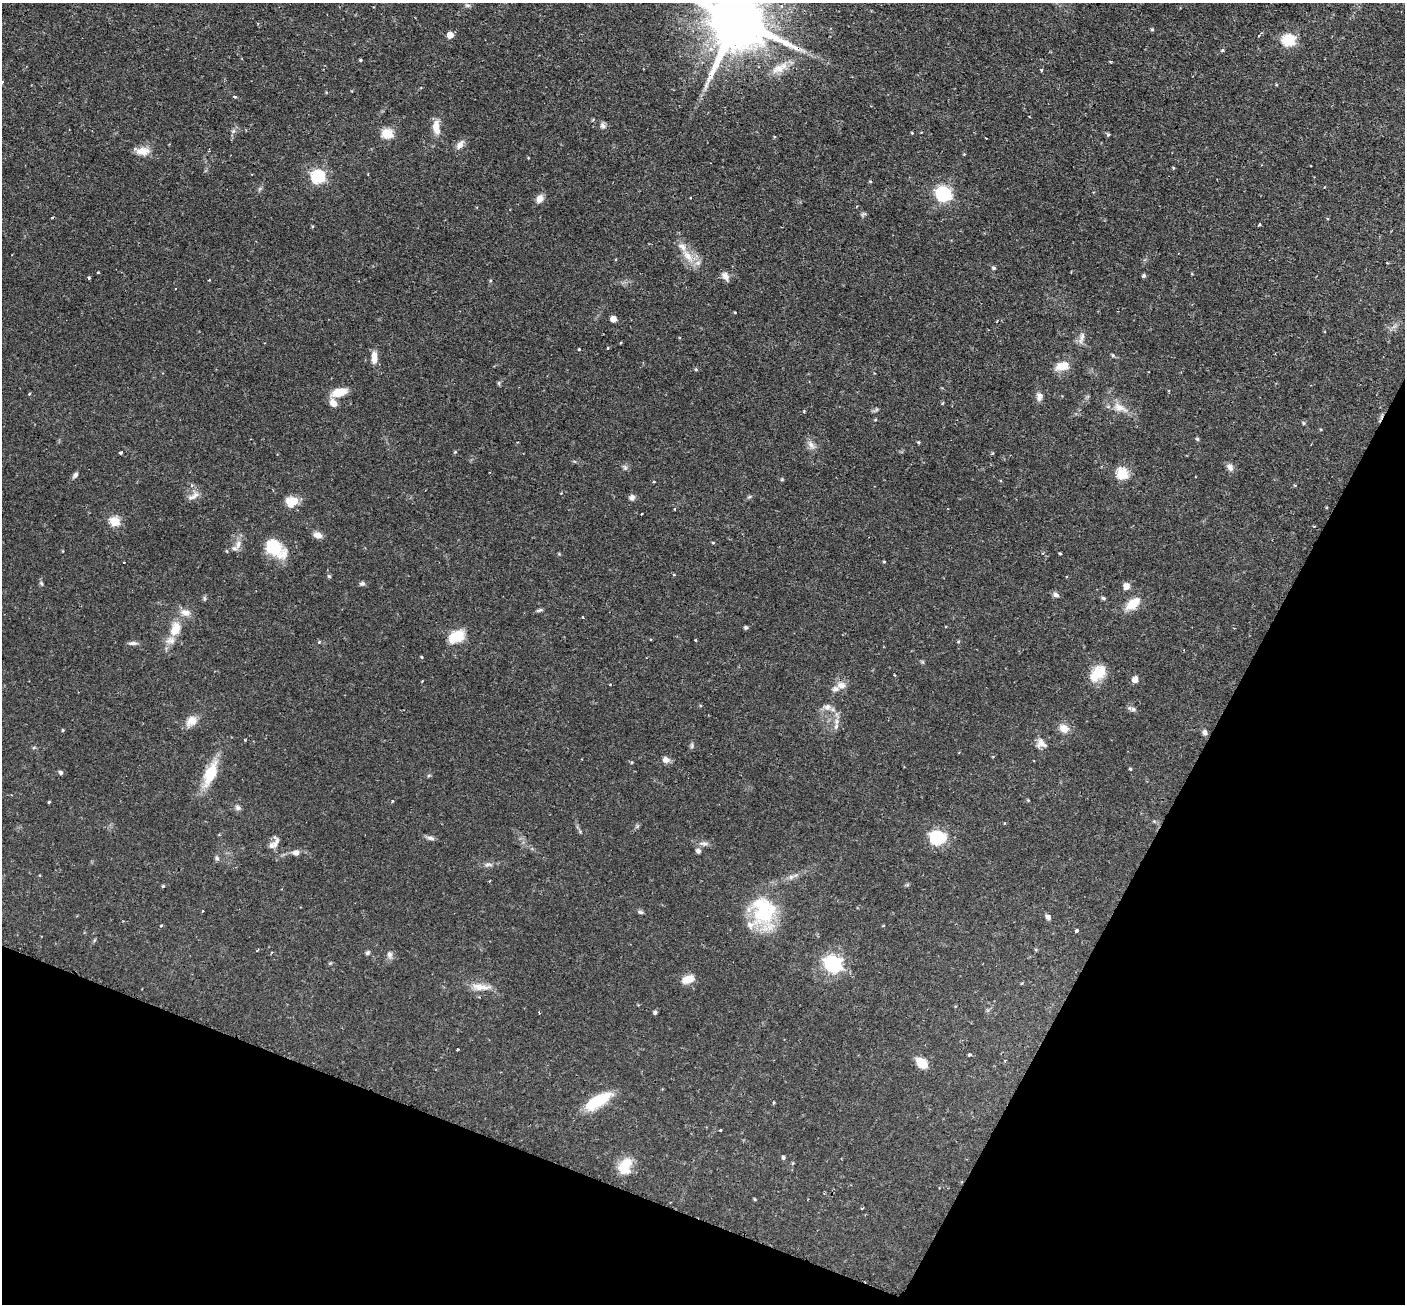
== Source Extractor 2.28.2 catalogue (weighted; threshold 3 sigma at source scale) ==
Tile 15 of 4 x 4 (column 3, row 4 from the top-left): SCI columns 2810-4212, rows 286-1587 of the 5629 x 5644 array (HDU 1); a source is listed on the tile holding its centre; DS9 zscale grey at full resolution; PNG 1407 x 1306 px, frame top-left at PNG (2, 3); no overlay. Shown black and unused: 22% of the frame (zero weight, under 2 of 3 exposures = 1% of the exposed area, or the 3 px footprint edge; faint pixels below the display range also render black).
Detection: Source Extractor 2.28.2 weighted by HDU 2 'WHT'; one run over the whole footprint, this tile lists its part. Background 0.0673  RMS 0.0044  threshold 0.02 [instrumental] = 3 sigma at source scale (4.5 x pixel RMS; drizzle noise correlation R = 1.50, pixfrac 1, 0.05/0.05 arcsec/px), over >= 5 px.
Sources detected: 172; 2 inside a brighter object's white glare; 3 cosmic-ray / hot-pixel residue — not listed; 10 inside a brighter listed object's ellipse — not listed separately; the other 157 listed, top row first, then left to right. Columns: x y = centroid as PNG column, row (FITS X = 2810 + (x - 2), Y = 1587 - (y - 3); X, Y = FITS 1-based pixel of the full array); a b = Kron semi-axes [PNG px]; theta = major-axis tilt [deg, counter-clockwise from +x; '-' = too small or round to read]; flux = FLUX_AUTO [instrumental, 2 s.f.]
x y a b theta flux
467 5 7 5 17 0.92
737 20 18 15 65 4100
1152 29 4 4 - 0.58
450 35 5 5 - 5.4
1288 40 6 6 - 45
1222 50 4 3 - 0.71
360 60 4 3 - 0.52
778 69 20 12 18 6
1041 70 3 3 - 0.7
603 125 9 7 -55 1.5
436 127 18 9 -82 5.1
233 131 6 5 - 0.96
387 133 6 5 - 30
912 133 3 3 - 0.36
1108 135 5 4 - 0.65
460 145 15 8 53 2.5
143 151 18 10 2 4.8
964 154 4 4 - 0.36
1173 168 5 3 - 0.43
318 177 6 6 - 66
870 181 4 4 - 0.47
943 194 7 6 - 89
539 199 10 8 63 2.8
864 214 9 4 21 0.74
1259 224 4 3 - 0.54
687 256 19 9 -52 6.4
994 268 5 4 - 0.89
98 272 3 3 - 0.45
1192 274 4 3 - 0.33
725 276 12 7 -60 2.3
1144 276 5 4 - 0.96
89 278 4 3 - 0.71
209 280 3 3 - 0.48
176 289 3 2 - 0.61
613 319 5 5 - 5.2
1081 338 18 6 75 2.4
621 343 3 2 - 0.54
607 348 4 3 - 0.63
579 349 3 3 - 0.41
1113 355 6 4 -46 0.58
374 357 15 7 90 4.3
1063 366 16 9 12 7.2
696 369 5 4 - 0.55
339 392 19 9 16 6.7
29 394 3 3 - 0.49
1039 397 11 7 -81 2.2
333 403 9 7 -55 3.9
943 403 5 3 - 0.4
1120 408 24 10 -28 5.9
804 411 4 4 - 0.43
875 419 5 3 - 0.44
1303 423 5 4 - 0.63
1197 439 5 4 - 0.72
918 442 4 3 - 0.53
811 445 14 7 -47 2.5
120 452 3 3 - 1.2
455 452 4 4 - 0.46
992 453 4 4 - 0.43
625 467 8 6 -69 1.1
1230 467 11 7 -54 2
1122 474 6 6 - 31
75 475 8 5 47 1.4
654 482 4 3 - 0.36
1295 485 4 3 - 0.43
193 496 18 7 31 2.8
632 497 8 7 - 1.5
749 497 6 4 19 0.62
293 501 11 8 16 9.7
1326 508 4 3 - 0.37
641 514 3 2 - 0.67
115 521 5 5 - 25
318 535 10 7 -22 2.8
713 543 4 3 - 0.45
238 544 14 8 73 3.3
274 547 24 17 -42 15
63 551 4 3 - 0.3
1060 553 3 2 - 0.51
559 554 5 3 - 0.41
124 562 3 2 - 0.5
884 562 4 3 - 0.4
329 576 5 4 - 0.69
41 583 8 4 -54 0.75
362 583 7 5 -1 1.1
1126 586 5 5 - 4.5
1056 595 8 7 - 1.3
204 598 7 4 -89 0.69
1103 598 6 4 -18 0.73
1133 603 23 12 37 7.1
540 610 9 4 13 0.9
583 617 4 2 - 0.33
746 627 4 4 - 0.94
946 627 4 2 - 0.41
175 629 23 14 65 9.1
456 637 16 10 26 14
695 640 3 3 - 0.53
958 641 4 4 - 0.5
319 642 4 4 - 0.57
133 643 13 5 0 1.5
421 657 4 4 - 0.45
1098 673 22 13 46 11
1135 680 5 5 - 4.7
422 681 3 2 - 0.36
841 685 12 10 5 3.3
827 707 10 10 - 2.7
1133 709 8 6 -4 1.2
191 721 16 12 39 4.4
837 721 8 7 - 1.9
1064 728 11 9 -35 4.3
63 730 4 3 - 0.49
1205 732 7 6 - 1.3
245 740 3 3 - 0.37
1041 742 15 10 69 3.4
692 746 8 4 82 0.81
34 747 6 3 19 0.53
666 760 9 7 -19 2.3
631 762 5 4 - 0.52
1130 769 4 3 - 0.49
61 772 5 5 - 1
210 774 29 12 68 15
1028 800 5 4 - 0.4
392 801 4 3 - 0.54
49 802 3 3 - 0.51
238 808 7 6 - 1.3
430 838 12 5 -12 1.5
937 838 7 6 - 82
276 843 18 6 65 2.4
704 844 13 6 -2 2
698 851 7 6 - 1.2
296 853 9 7 -3 2.1
217 858 7 5 -24 0.89
488 864 13 5 -4 1.6
791 877 8 6 27 1.6
163 886 4 3 - 0.55
203 911 3 2 - 0.42
641 912 7 5 -17 0.9
763 914 43 26 -71 28
1048 917 7 5 -48 1.3
161 926 3 3 - 0.54
883 926 4 3 - 0.3
1076 930 4 3 - 1.8
1036 949 5 3 - 0.48
257 950 3 3 - 0.46
368 953 5 5 - 0.93
389 954 10 7 -88 1.8
833 964 7 6 - 150
688 979 13 8 21 6.3
481 987 28 9 -4 5.6
655 1012 6 5 - 0.81
458 1049 3 2 - 0.38
970 1054 4 3 - 1.1
922 1063 9 7 -42 11
597 1101 34 12 31 15
773 1103 4 3 - 0.48
720 1130 3 3 - 0.51
783 1158 4 4 - 0.88
625 1166 20 14 65 9.8
755 1199 4 3 - 0.45
Overlapping masked pixels (flux is a lower limit): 1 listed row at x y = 737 20
Isophote crosses this tile's border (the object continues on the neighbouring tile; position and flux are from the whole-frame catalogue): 1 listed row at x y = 737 20